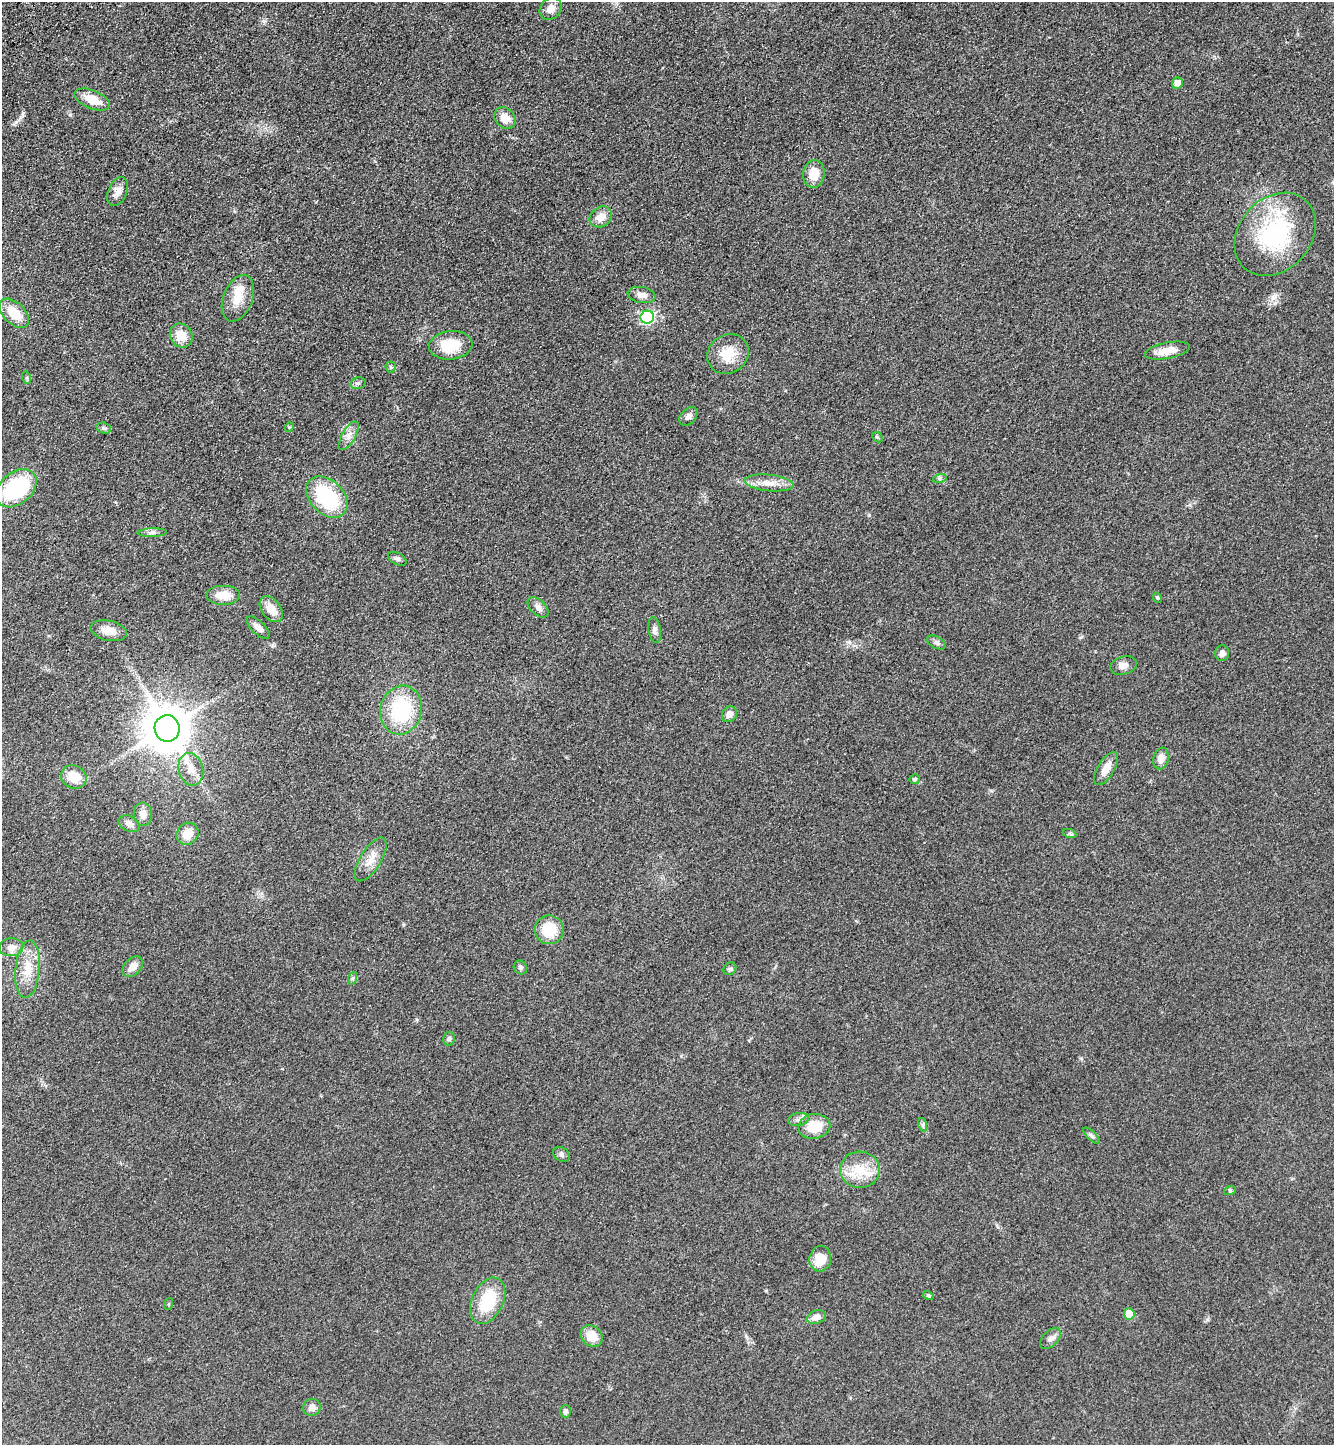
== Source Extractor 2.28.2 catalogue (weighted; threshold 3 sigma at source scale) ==
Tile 11 of 4 x 4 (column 3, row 3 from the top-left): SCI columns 3028-4359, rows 1549-2991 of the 5920 x 5981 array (HDU 1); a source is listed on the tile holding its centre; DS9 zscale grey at full resolution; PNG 1336 x 1447 px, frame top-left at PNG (2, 2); each listed source drawn as its Kron ellipse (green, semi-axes under 4 px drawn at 4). Shown black and unused: <1% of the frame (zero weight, under 3 of 4 exposures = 6% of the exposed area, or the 3 px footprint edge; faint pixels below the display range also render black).
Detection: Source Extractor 2.28.2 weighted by HDU 2 'WHT'; one run over the whole footprint, this tile lists its part. Background 0.0839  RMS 0.0066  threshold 0.0297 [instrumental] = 3 sigma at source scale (4.5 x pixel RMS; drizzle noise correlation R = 1.50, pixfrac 1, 0.05/0.05 arcsec/px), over >= 5 px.
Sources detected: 81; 3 inside a brighter listed object's ellipse — not listed separately; the other 78 listed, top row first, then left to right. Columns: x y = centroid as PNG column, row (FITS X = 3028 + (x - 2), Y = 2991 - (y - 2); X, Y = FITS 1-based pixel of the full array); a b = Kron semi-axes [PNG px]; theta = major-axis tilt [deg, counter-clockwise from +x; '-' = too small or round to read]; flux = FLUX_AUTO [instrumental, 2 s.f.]
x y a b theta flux
551 9 12 10 44 5.2
1177 83 6 5 - 5.3
92 100 19 9 -22 11
505 118 12 9 -45 7.4
814 174 14 11 83 11
117 192 15 9 67 4.6
601 217 12 9 34 6.5
1275 234 46 36 48 73
642 295 14 8 -10 4.4
238 298 24 14 68 11
14 313 18 10 -44 14
647 317 7 6 - 89
181 335 12 11 - 9.7
451 345 22 14 6 19
1167 351 23 8 11 8
728 354 21 19 33 15
391 367 5 5 - 1.1
27 378 6 4 -72 0.89
358 383 7 5 13 1.6
688 416 11 7 45 2.6
289 427 5 4 - 0.7
104 428 7 5 -19 1.4
349 436 16 7 60 4.2
877 437 6 4 -42 0.89
940 478 7 4 18 1.1
769 483 24 8 -6 7.7
16 488 23 16 39 58
327 497 24 17 -45 46
152 533 14 4 2 2.1
397 559 10 6 -25 1.6
223 595 17 10 0 11
1157 598 5 4 - 0.85
538 607 12 7 -42 3.2
271 609 14 9 -52 9
258 628 14 6 -44 4.5
655 630 13 6 -82 2.4
109 631 18 10 -13 8.1
936 642 10 6 -27 1.9
1222 653 8 7 - 3
1123 666 14 9 17 4
401 710 24 20 76 45
729 714 8 7 - 3.5
167 728 13 12 - 2200
1161 758 11 7 79 5.3
1106 768 19 8 59 6.9
191 769 16 12 -77 7.4
74 777 13 11 -28 12
915 779 5 5 - 1.3
143 814 11 9 -84 5.1
129 824 11 7 -27 4.1
187 834 12 10 45 8.5
1070 834 7 4 -19 0.99
371 859 25 10 58 7.9
549 930 14 14 - 19
11 947 12 9 4 4.7
133 967 12 8 45 5.4
520 967 7 6 - 1.4
27 969 29 12 84 13
730 969 7 5 42 1.3
353 978 6 4 71 1
449 1039 7 6 - 1.5
798 1119 10 6 12 2.5
923 1125 7 4 -72 1.2
814 1126 16 12 9 15
1092 1136 10 4 -45 1.5
561 1154 9 6 -33 2
860 1170 20 18 -2 16
1230 1190 6 4 19 0.8
820 1259 13 11 80 12
928 1296 5 4 - 0.94
488 1301 24 15 65 27
168 1304 6 4 71 0.71
1129 1314 5 5 - 17
816 1317 10 6 18 4.4
592 1336 12 9 -41 11
1050 1339 12 7 45 3.1
312 1407 9 8 - 3.5
565 1411 6 5 - 1.8
Unlisted compact peaks at least as high as the median listed source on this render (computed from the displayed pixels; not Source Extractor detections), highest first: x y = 869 515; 849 642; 16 122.